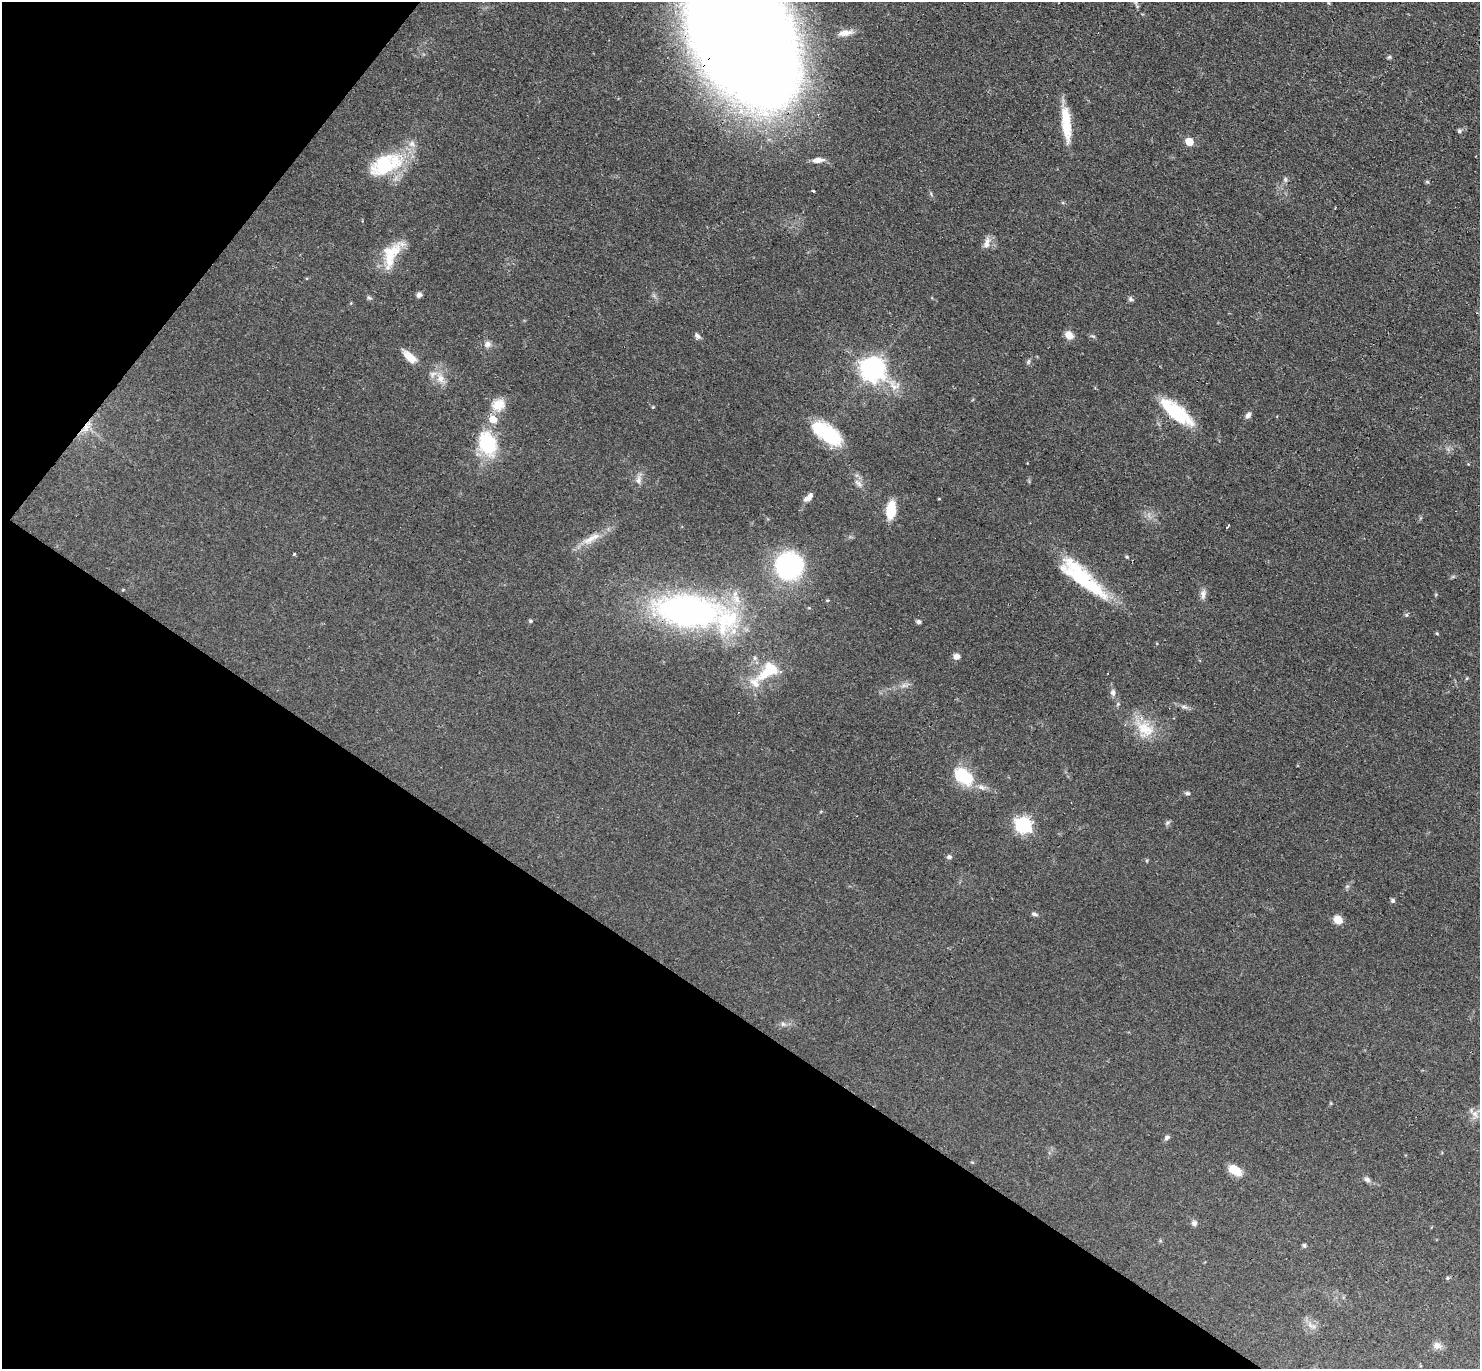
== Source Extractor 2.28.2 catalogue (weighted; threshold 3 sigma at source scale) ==
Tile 9 of 4 x 4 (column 1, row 3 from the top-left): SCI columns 130-1607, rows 1665-3031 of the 6088 x 6079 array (HDU 1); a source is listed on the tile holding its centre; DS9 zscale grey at full resolution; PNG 1482 x 1371 px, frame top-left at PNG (2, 2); no overlay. Shown black and unused: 32% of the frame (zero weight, under 3 of 4 exposures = <1% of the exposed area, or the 3 px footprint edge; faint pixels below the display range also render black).
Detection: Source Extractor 2.28.2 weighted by HDU 2 'WHT'; one run over the whole footprint, this tile lists its part. Background 0.0606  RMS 0.0057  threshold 0.0255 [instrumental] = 3 sigma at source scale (4.5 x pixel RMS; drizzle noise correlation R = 1.50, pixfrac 1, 0.05/0.05 arcsec/px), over >= 5 px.
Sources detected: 82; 2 inside a brighter object's white glare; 1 cosmic-ray / hot-pixel residue — not listed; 8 inside a brighter listed object's ellipse — not listed separately; the other 71 listed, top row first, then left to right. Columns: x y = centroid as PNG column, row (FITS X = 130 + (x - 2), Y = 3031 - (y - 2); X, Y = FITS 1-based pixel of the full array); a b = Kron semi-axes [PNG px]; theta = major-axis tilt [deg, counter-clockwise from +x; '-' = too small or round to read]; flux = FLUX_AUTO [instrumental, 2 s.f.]
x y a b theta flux
845 33 18 7 9 4.5
743 36 95 59 -64 2100
1389 57 6 4 44 0.8
1066 123 41 10 -84 17
1459 131 6 5 - 1
1189 142 5 5 - 13
818 160 15 6 6 4
385 164 45 23 24 37
1285 179 7 5 72 1.2
1427 182 5 4 - 0.67
814 192 3 3 - 13
987 241 13 7 59 3.3
391 254 38 18 64 18
419 295 6 6 - 1.7
369 298 6 4 -3 0.89
1131 299 6 5 - 1.2
697 335 8 6 -52 1.6
1069 335 11 8 -42 4.3
488 344 8 8 - 2.6
410 357 18 9 -42 6.9
1028 362 8 3 71 0.93
872 369 8 8 - 490
440 378 12 10 90 5.2
894 385 18 13 -31 8
498 405 17 14 15 8.3
653 407 4 4 - 0.54
1176 412 35 13 -38 37
1248 415 9 6 55 1.9
493 419 7 6 - 7.4
86 426 20 6 55 5.3
827 433 33 14 -35 35
487 443 27 18 -72 32
638 480 10 8 81 2.9
858 483 13 6 -45 2.7
808 497 13 6 45 3.1
891 510 14 8 83 17
1228 526 5 2 - 1.2
591 538 32 8 29 8.4
294 554 3 3 - 0.63
1127 557 5 3 - 0.61
789 566 22 21 - 93
1089 585 51 15 -34 33
1203 594 14 7 -90 2.7
687 611 89 41 -5 150
530 621 5 5 - 0.8
918 622 6 5 - 1.2
1437 634 5 3 - 0.53
957 656 7 6 - 2.8
767 672 33 14 36 16
1113 692 9 7 -79 2
1184 707 9 4 -22 1.6
1144 728 24 20 -71 16
962 776 28 17 -44 20
1187 793 7 4 -10 1.1
1167 823 6 4 46 1.1
1023 825 7 7 - 140
949 857 7 5 21 1.3
1393 900 5 5 - 1.3
1034 914 8 5 -16 1.4
1338 920 10 8 -42 5.5
783 1024 6 5 - 1.2
1475 1114 10 8 -46 3.1
1167 1138 7 6 - 1.5
972 1162 5 3 - 0.54
1234 1170 14 8 -33 9.6
1367 1179 9 6 -26 1.8
1194 1223 7 6 - 1.8
1304 1246 5 5 - 1
1448 1278 5 4 - 0.84
1310 1326 8 5 -58 2.2
1437 1346 11 9 -30 3
Overlapping masked pixels (flux is a lower limit): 4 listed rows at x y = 743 36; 1176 412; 86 426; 687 611
Isophote crosses this tile's border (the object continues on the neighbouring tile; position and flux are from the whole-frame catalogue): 1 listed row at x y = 743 36